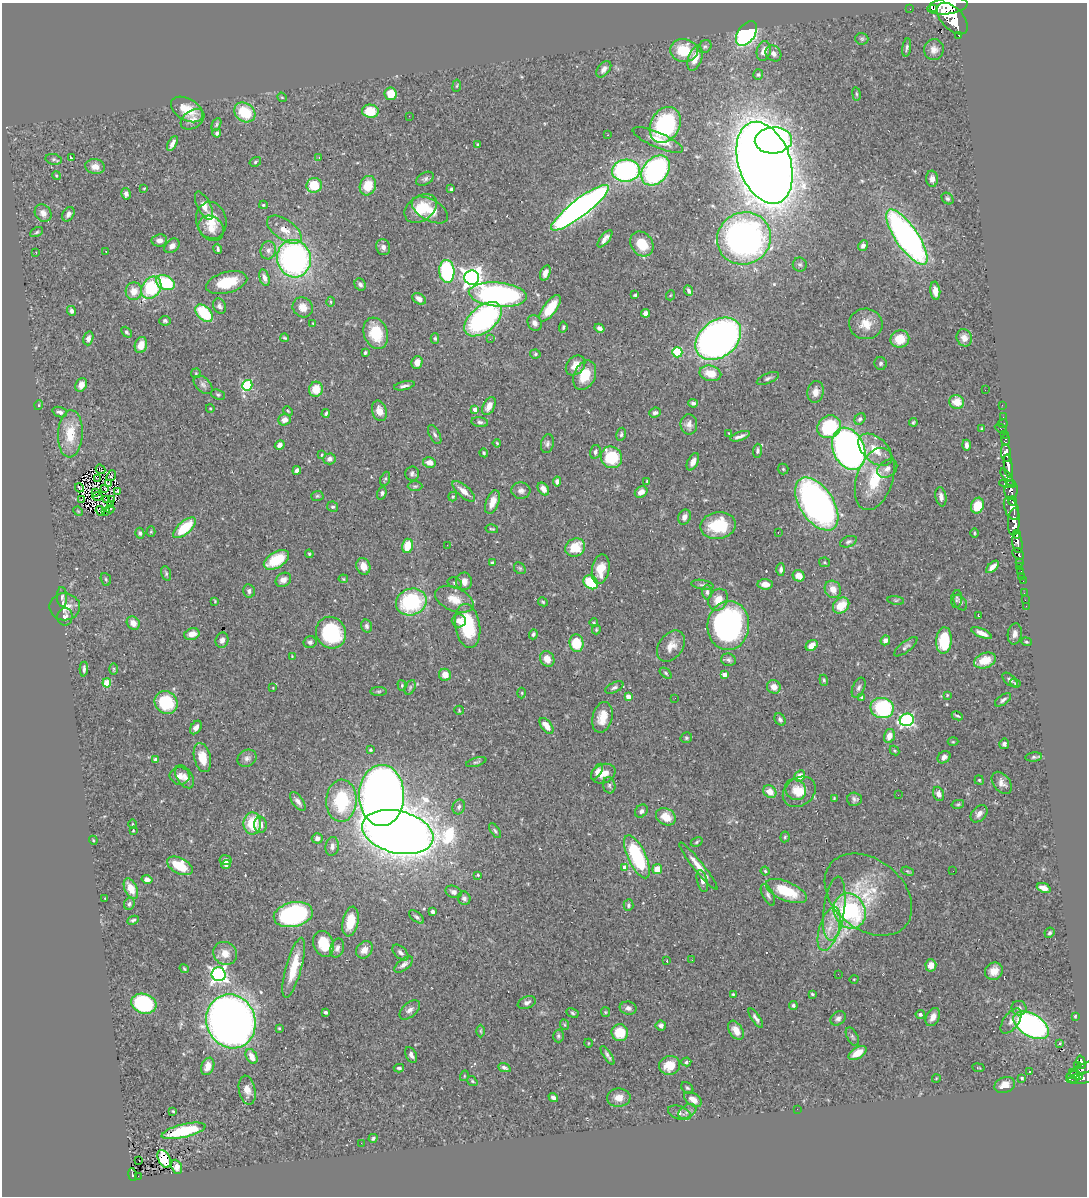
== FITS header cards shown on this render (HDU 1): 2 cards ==
NAXIS1  =                 1085
NAXIS2  =                 1194

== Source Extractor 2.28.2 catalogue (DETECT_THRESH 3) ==
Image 1085 x 1194 px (HDU 1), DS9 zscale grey, 1 PNG px = 1 image px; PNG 1089 x 1198 px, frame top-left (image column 1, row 1194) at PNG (2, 3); each listed source drawn as its Kron ellipse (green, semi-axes under 4 px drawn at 4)
Background 0.716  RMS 0.028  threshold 0.0855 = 3 sigma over >= 5 px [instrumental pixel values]
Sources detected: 501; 5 with non-positive FLUX_AUTO (blend fragments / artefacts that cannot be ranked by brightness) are neither listed nor drawn; the other 496 listed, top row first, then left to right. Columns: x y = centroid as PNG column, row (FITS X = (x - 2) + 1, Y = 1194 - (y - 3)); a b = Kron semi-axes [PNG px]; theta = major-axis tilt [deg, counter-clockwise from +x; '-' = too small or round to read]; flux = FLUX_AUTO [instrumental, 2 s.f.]
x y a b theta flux
947 6 20 8 8 4300
910 9 2 2 - 3.7
933 9 3 3 - 260
952 19 19 11 -47 5100
746 33 14 8 55 450
959 35 3 3 - 64
862 39 6 6 - 3.5
705 47 7 6 - 4
907 47 9 4 81 4.5
684 50 14 11 -5 64
934 50 10 10 - 13
764 51 10 7 76 14
773 53 9 7 -45 9.4
695 58 13 6 71 29
604 69 9 6 50 9.1
758 75 5 5 - 3
457 86 6 3 81 1.9
391 94 6 6 - 31
856 94 7 3 -81 2.5
282 97 5 4 - 2.1
187 109 17 11 -30 40
370 111 8 6 -5 43
245 112 11 9 -37 67
409 116 2 2 - 2.2
193 119 13 8 33 12
216 125 7 4 62 3.1
665 125 19 14 62 220
217 133 4 3 - 4.5
607 135 2 2 - 1.4
658 140 27 7 -23 34
773 140 18 13 4 590
172 143 8 4 61 9.2
478 145 4 3 - 2.5
319 157 3 2 - 1.4
72 158 3 2 - 23
54 159 8 5 -10 3.9
255 162 6 5 - 2.8
765 163 42 26 -71 5500
95 167 10 7 -9 16
656 170 17 12 50 400
626 171 14 11 4 350
56 175 4 3 - 1.8
425 179 9 6 30 5.1
932 179 8 6 -85 10
314 185 7 7 - 62
368 186 10 8 72 41
144 188 3 3 - 1.9
451 189 3 3 - 2.9
126 194 6 5 - 7.9
947 199 6 5 - 3.8
263 205 4 4 - 2.5
204 206 15 6 -63 19
580 208 36 8 37 1400
421 209 18 12 34 53
430 210 20 10 -28 32
43 213 9 8 - 12
68 214 8 5 59 8.3
211 220 19 15 -78 42
211 228 14 11 -44 20
284 230 20 10 -35 29
37 232 7 4 28 3
907 237 32 11 -55 780
744 238 27 26 - 780
605 239 10 4 51 9.6
159 240 8 6 7 11
642 244 13 10 -55 45
172 246 8 6 39 10
863 246 5 4 - 7
383 247 8 7 - 7.9
218 249 5 3 - 3.8
268 250 9 7 75 10
106 251 3 2 - 2.2
36 253 2 2 - 1.3
294 259 19 17 -76 600
800 265 7 7 - 4.2
447 271 11 7 -85 200
545 273 8 5 70 11
264 278 8 5 -75 9.7
472 278 7 7 - 1200
165 283 10 7 -24 110
227 283 21 10 15 61
360 284 6 5 - 5.9
151 288 12 9 54 130
134 291 9 8 - 25
689 291 5 3 - 4.5
935 291 9 5 -84 16
498 295 29 12 -5 510
635 295 4 3 - 2.8
671 295 5 3 - 1.7
419 299 7 5 -34 11
331 302 5 3 - 2.1
219 306 8 6 -63 6.5
303 307 10 9 - 18
550 308 16 6 53 55
71 311 5 4 - 6
204 313 10 6 -45 92
645 313 4 4 - 8.1
483 319 22 12 40 410
165 321 5 4 - 3.7
313 323 3 3 - 1.5
535 323 8 6 -60 10
866 324 17 15 -6 29
563 327 5 3 - 3.5
599 328 5 4 - 6.1
126 332 6 4 -49 3.5
376 333 16 11 -70 62
88 338 7 5 73 7.3
285 338 4 3 - 2.4
435 338 5 4 - 2.9
964 338 9 7 -66 14
490 339 2 2 - 9.1
718 339 25 18 38 1200
900 339 9 8 - 39
141 345 8 6 71 22
677 352 5 5 - 130
365 353 4 3 - 2.6
535 354 5 4 - 3.1
417 362 6 5 - 14
881 363 6 6 - 4.5
576 365 11 8 47 18
196 373 5 5 - 2.4
710 373 11 7 -13 34
585 375 15 10 66 41
768 378 12 5 23 5.5
81 385 7 5 64 10
203 385 11 7 -43 7.5
247 385 5 5 - 150
404 386 10 4 12 6.3
316 389 7 7 - 34
985 390 2 2 - 1
816 392 11 8 81 14
218 395 7 5 -20 3.2
957 402 7 7 - 28
693 403 5 4 - 4.8
39 405 5 3 - 1.8
1002 405 2 2 - 7.4
489 406 9 6 62 18
210 408 4 3 - 1.5
475 409 4 4 - 13
288 411 5 3 - 2.1
379 411 10 7 -73 18
60 412 7 5 -19 5.7
326 413 4 3 - 3
655 413 6 5 - 5.8
1003 417 2 2 - 4.9
860 419 6 5 - 4.4
284 420 6 5 - 13
480 422 8 5 -8 4.5
913 422 4 2 - 2.5
689 424 10 8 89 11
1003 424 5 2 - 25
829 427 12 11 - 110
982 428 3 3 - 1.8
1001 429 6 3 -27 70
729 433 3 3 - 1.9
70 434 23 12 87 53
435 434 10 5 -62 4.9
621 434 7 4 79 4
1005 434 3 2 - 19
740 436 10 3 19 7.6
1005 440 6 3 90 39
497 443 4 3 - 2
547 444 9 6 78 5.8
280 445 5 4 - 9.3
966 445 5 3 - 7.3
849 449 22 15 -66 960
875 450 20 12 -42 36
757 451 7 4 88 4.2
595 452 7 5 76 5.4
484 453 4 3 - 2.5
1006 453 9 5 -83 1300
322 455 3 2 - 1.7
611 457 11 10 - 91
329 459 6 5 - 7.5
693 462 9 5 62 13
429 463 6 5 - 17
1008 466 12 4 -83 1200
101 469 5 2 - 1.1
783 469 5 5 - 2.9
887 469 11 8 35 9.6
297 470 4 4 - 8.5
412 474 7 7 - 5.5
111 476 6 2 51 4.5
1007 477 10 4 -56 400
97 478 4 2 - 1.3
385 479 7 4 68 3.4
875 479 32 18 72 79
557 481 5 4 - 8.4
647 481 4 3 - 2.1
108 484 3 2 - 2
1007 484 8 3 -8 450
415 486 7 5 0 3.4
79 488 5 2 - 1.4
105 488 4 2 - 0.61
543 489 7 5 -53 14
1011 490 10 6 86 630
117 491 4 3 - 1.7
464 491 14 6 -41 18
521 491 9 8 - 9.1
641 492 6 5 - 14
95 493 4 2 - 0.91
382 493 6 4 69 4.1
97 496 5 2 - 1.2
317 496 6 5 - 3.1
453 497 5 4 - 2.7
941 497 10 5 -80 8.7
107 499 3 2 - 1.3
81 500 3 2 - 1.7
111 500 4 2 - 2
1013 501 5 3 - 310
492 502 12 6 69 17
110 504 4 3 - 1.4
817 504 30 16 -56 800
977 506 8 6 70 39
333 507 5 5 - 3.9
1011 508 12 7 -69 1300
110 509 4 2 - 2.4
78 511 5 4 - 2
100 511 5 4 - 4.4
105 511 3 2 - 170
684 517 8 6 64 11
1014 522 14 6 86 2400
718 525 18 13 10 89
184 528 14 6 41 71
492 529 6 3 -13 2.4
151 532 5 4 - 2.2
778 532 3 2 - 2
140 533 5 4 - 3.9
974 533 5 3 - 1.8
1017 534 4 3 - 370
848 542 9 5 21 4.6
1017 543 10 5 -82 940
447 545 2 2 - 8.1
407 546 7 5 76 43
575 548 10 9 - 51
309 554 4 4 - 2.3
1018 554 6 5 - 240
276 560 14 7 31 77
824 562 5 5 - 2.4
1019 562 3 3 - 100
492 563 4 3 - 5
363 566 8 7 - 19
992 567 8 4 44 13
1019 567 2 2 - 7.4
520 568 6 5 - 3.1
601 569 15 8 80 32
781 569 6 4 89 5.3
1021 572 3 3 - 34
166 573 7 4 -73 3.4
799 576 6 5 - 21
1022 576 2 2 - 6.2
106 579 6 5 - 3
343 579 5 4 - 2.2
283 580 8 6 33 12
464 581 9 8 - 16
1023 581 2 2 - 6.9
591 582 8 6 -38 85
455 583 7 5 -19 4.2
765 584 7 5 -3 14
702 585 11 5 -9 4.9
833 589 9 8 - 18
249 591 6 6 - 6.3
707 592 7 4 -90 4.8
1024 593 2 2 - 5.6
62 597 10 5 -87 5.3
454 599 20 12 -23 33
957 599 9 5 83 4.3
718 600 11 9 58 25
896 600 8 4 -8 2.8
1025 600 2 2 - 4.2
215 601 4 3 - 1.8
411 602 15 13 22 180
543 602 5 4 - 2.7
960 602 9 5 -55 5.1
841 605 9 7 44 37
1026 606 2 2 - 8.2
65 607 15 13 -1 24
978 615 3 2 - 1.7
65 617 9 7 86 7.8
459 621 7 6 - 12
133 623 7 6 - 13
594 623 4 3 - 1.6
367 626 6 5 - 4.9
468 626 22 12 -81 110
728 626 24 21 84 420
596 630 5 3 - 2.4
331 633 16 15 - 150
982 633 11 4 -23 15
192 634 8 5 15 17
533 634 5 4 - 4.1
1015 634 10 7 81 11
222 640 8 6 74 9.4
885 640 5 4 - 9.8
944 640 13 8 86 87
310 642 6 6 - 5.3
1026 642 5 4 - 2.6
577 643 9 7 -85 54
812 645 6 5 - 17
671 646 17 12 54 23
906 647 14 5 38 6.1
292 656 3 3 - 1.3
547 659 8 6 -53 19
728 660 7 6 - 5.3
985 660 11 7 19 38
84 669 7 3 87 4.3
114 669 6 4 90 2.5
666 673 7 4 -39 3.2
445 675 6 6 - 19
724 675 4 4 - 14
824 680 5 3 - 2.6
1010 680 9 5 -42 5.6
107 683 4 4 - 46
1015 683 5 4 - 2.4
402 685 5 4 - 2.7
410 687 8 5 64 3.7
614 687 10 5 27 4.9
774 687 7 6 - 16
273 688 3 2 - 1.1
859 688 10 6 66 6.2
379 691 8 4 0 3.3
522 693 5 3 - 1.8
947 695 4 3 - 1.6
628 697 4 4 - 19
862 697 4 4 - 4.6
675 698 2 2 - 2.6
1003 700 9 5 36 5.6
166 702 12 11 - 94
882 708 12 10 -11 180
459 710 4 4 - 1.9
957 716 6 2 -27 2.9
602 717 16 10 76 28
780 719 7 5 -54 5.5
907 720 7 6 - 350
546 726 9 5 -52 23
196 728 7 5 57 9.1
889 736 7 5 74 17
686 738 6 5 - 3.1
953 742 5 3 - 2
1004 744 5 5 - 5
370 750 4 3 - 2.5
895 751 5 3 - 2.3
944 757 7 5 39 7.6
1034 757 8 4 5 3.7
202 758 15 8 -76 31
247 758 10 8 32 7.8
155 759 4 3 - 3.8
476 762 10 3 16 3.7
597 772 9 4 58 6.4
603 774 13 9 22 22
180 776 10 8 -7 15
800 776 6 5 - 20
185 777 13 7 -57 15
979 780 5 4 - 2.2
1002 783 12 8 -53 12
609 785 8 6 -77 5.1
795 789 11 9 -43 16
770 792 7 5 -38 20
799 792 17 14 36 34
939 794 7 5 -71 9
382 795 30 22 89 2500
898 795 2 2 - 1.2
834 798 4 3 - 2
854 799 7 6 - 6.1
298 801 11 5 -53 10
341 801 21 15 88 140
958 804 6 3 14 2.6
459 807 7 6 - 6.4
641 811 7 5 51 6.2
979 814 10 7 46 9.8
666 817 10 8 -29 29
132 824 5 3 - 1.7
252 824 11 8 89 63
260 825 8 6 -86 11
133 830 2 2 - 1.5
495 831 8 4 -57 3.6
398 832 36 21 -14 6100
785 837 5 4 - 3
317 838 5 5 - 7.2
93 840 4 3 - 1.9
697 842 6 4 30 2.8
332 846 9 6 81 8.4
637 857 23 9 -65 170
225 860 6 5 - 7.9
226 865 5 4 - 5.8
180 866 14 8 -27 65
698 866 29 5 -51 28
625 868 4 4 - 26
657 869 5 5 - 26
765 871 4 4 - 2.5
908 871 6 4 -20 2.4
953 871 2 2 - 0.79
478 875 3 3 - 2.4
147 879 5 4 - 8.9
702 881 11 5 -76 7.8
1044 888 7 4 -23 16
131 889 11 6 -66 30
786 891 22 9 -23 75
453 892 8 6 -20 7.3
768 895 12 5 -63 6.5
868 895 49 35 -39 110
105 898 2 2 - 1
464 898 7 6 - 5.9
129 904 6 5 - 4.6
628 905 6 5 - 4.4
834 909 32 10 83 41
850 911 18 15 -61 260
432 912 4 3 - 5.9
293 915 20 12 12 320
416 917 9 4 -39 4.6
133 920 6 4 27 3.8
350 922 15 7 78 43
829 929 23 10 73 36
1050 933 5 4 - 3.4
323 944 13 10 -70 44
337 948 9 6 74 7.2
364 950 9 7 49 20
400 952 10 5 -45 6
225 953 12 11 - 24
692 960 3 2 - 2.5
667 961 3 2 - 1.2
404 965 11 5 39 8.6
931 965 6 5 - 20
294 968 31 8 75 52
184 969 5 3 - 2.6
994 971 9 8 - 19
219 974 7 7 - 670
838 974 2 2 - 1.6
854 979 5 3 - 1.5
733 994 4 3 - 2.6
812 994 4 3 - 2.5
527 1003 9 6 22 6.3
144 1004 13 9 -17 230
793 1005 4 4 - 4.3
628 1008 8 6 -9 7.8
1019 1008 7 7 - 6.6
410 1010 12 7 42 9.4
325 1012 3 3 - 6.4
605 1012 5 4 - 2.3
572 1013 6 4 -28 3.1
920 1014 4 4 - 4.2
1075 1016 3 2 - 1.7
933 1017 10 6 60 13
756 1018 11 4 -56 6.6
838 1018 8 6 36 6.5
231 1021 27 24 -68 2100
1011 1021 14 7 54 14
565 1025 5 3 - 1.9
661 1025 5 5 - 6.2
1031 1025 19 11 -31 560
279 1028 3 3 - 2
736 1030 10 6 -56 20
480 1031 6 4 -89 3
620 1033 8 8 - 51
558 1036 6 5 - 3.9
852 1037 10 5 -61 4.3
588 1043 4 3 - 1.4
1059 1043 3 3 - 24
857 1053 10 5 32 31
411 1055 8 5 -64 7.9
608 1055 11 4 -57 5.6
252 1056 8 5 -62 19
686 1062 5 4 - 3.7
1081 1062 7 3 -73 170
670 1065 10 9 - 37
1077 1065 3 2 - 6.8
208 1066 9 6 68 20
399 1068 5 3 - 3.4
504 1068 6 4 -23 4.8
978 1068 6 3 -9 1.6
1081 1070 17 5 27 250
1029 1071 2 2 - 1.4
1076 1075 7 4 -34 380
464 1076 5 3 - 1.8
1073 1077 6 5 - 370
1022 1078 3 3 - 2.8
1082 1078 16 5 9 400
936 1079 4 3 - 1.4
472 1081 5 3 - 2.5
1005 1085 10 7 21 20
687 1088 7 5 -42 3.2
247 1090 14 8 -79 16
553 1098 5 3 - 7.3
619 1098 11 9 2 17
693 1099 10 6 -34 15
797 1109 2 2 - 24
173 1111 3 3 - 2.2
687 1111 10 6 32 7
680 1113 12 6 -19 7.7
184 1131 22 6 13 110
373 1138 4 4 - 3.4
361 1143 2 2 - 2.9
164 1159 9 6 -65 51
139 1161 2 2 - 2
177 1167 7 5 -67 10
132 1174 7 4 -79 110
138 1176 3 2 - 5.3
At the frame edge (FLAGS 8, measured only in part): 1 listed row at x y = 947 6
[5 non-positive-flux detections neither listed nor drawn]